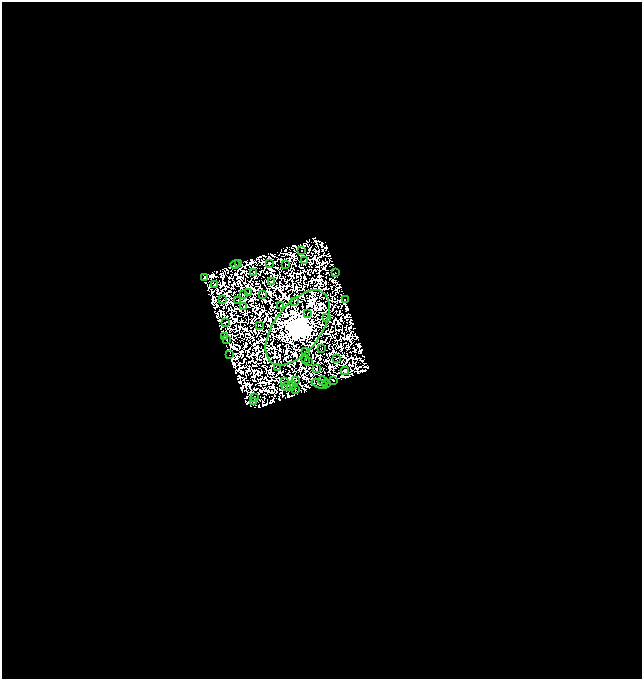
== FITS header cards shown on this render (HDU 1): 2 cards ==
NAXIS1  =                  640
NAXIS2  =                  677

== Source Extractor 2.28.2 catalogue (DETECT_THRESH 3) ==
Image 640 x 677 px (HDU 1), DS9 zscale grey, 1 PNG px = 1 image px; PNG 644 x 681 px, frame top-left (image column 1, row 677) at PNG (2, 2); each listed source drawn as its Kron ellipse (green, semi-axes under 4 px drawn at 4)
Background 0.649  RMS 2.3e-04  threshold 6.76e-04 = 3 sigma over >= 5 px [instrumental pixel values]
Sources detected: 102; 55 with non-positive FLUX_AUTO (blend fragments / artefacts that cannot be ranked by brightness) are neither listed nor drawn; the other 47 listed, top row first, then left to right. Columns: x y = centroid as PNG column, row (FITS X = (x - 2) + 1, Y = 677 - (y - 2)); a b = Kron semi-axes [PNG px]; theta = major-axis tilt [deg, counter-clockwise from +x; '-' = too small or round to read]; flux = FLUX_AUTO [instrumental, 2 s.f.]
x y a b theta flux
302 251 3 2 - 9.5
305 261 3 2 - 4.4
269 263 3 2 - 10
239 264 4 2 - 4.6
286 264 3 2 - 6.4
235 265 5 3 - 4.9
254 272 3 2 - 10
336 273 4 2 - 8.8
205 277 2 2 - 9.7
271 282 2 2 - 6.2
214 284 4 2 - 0.2
249 293 3 2 - 9.3
263 294 4 3 - 9.7
243 295 2 2 - 0.5
345 299 2 2 - 11
223 300 3 2 - 13
238 300 2 2 - 10
295 301 3 2 - 5.3
281 305 2 2 - 8.3
244 307 3 2 - 10
308 313 2 2 - 16
326 318 3 3 - 18
225 322 4 2 - 3.4
259 325 4 2 - 11
298 328 43 23 53 89000
224 336 4 3 - 2.2
226 339 3 2 - 6.3
321 349 3 2 - 6.9
305 352 2 2 - 9.7
229 355 3 2 - 4.3
306 359 2 2 - 2
336 359 2 2 - 8.4
309 361 3 2 - 21
277 368 3 2 - 5.9
317 369 2 2 - 17
345 371 4 3 - 13
296 380 2 2 - 5.7
285 381 3 2 - 7.7
323 381 5 2 - 28
333 381 3 2 - 11
327 383 3 3 - 25
320 384 8 2 -19 24
286 386 4 3 - 16
292 386 5 2 - 7.7
295 390 3 2 - 3.4
254 397 2 2 - 16
254 401 2 2 - 19
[55 non-positive-flux detections neither listed nor drawn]